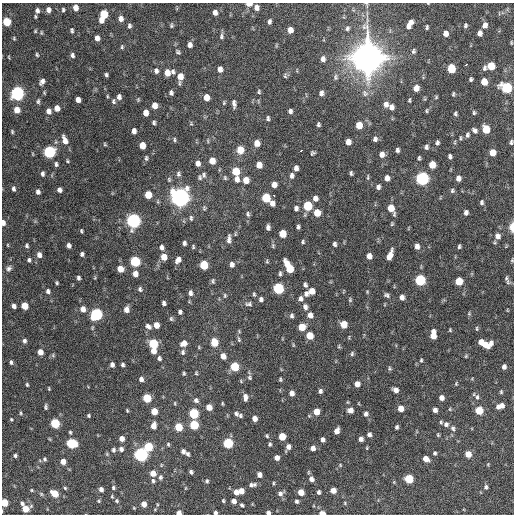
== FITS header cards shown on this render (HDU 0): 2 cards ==
NAXIS1  =                  512 / Axis length
NAXIS2  =                  512 / Axis length

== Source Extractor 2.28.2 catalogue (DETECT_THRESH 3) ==
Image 512 x 512 px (HDU 0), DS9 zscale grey, 1 PNG px = 1 image px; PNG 516 x 516 px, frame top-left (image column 1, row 512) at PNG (2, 3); no overlay
Background 1050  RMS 33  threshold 100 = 3 sigma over >= 5 px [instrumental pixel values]
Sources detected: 384; all 384 listed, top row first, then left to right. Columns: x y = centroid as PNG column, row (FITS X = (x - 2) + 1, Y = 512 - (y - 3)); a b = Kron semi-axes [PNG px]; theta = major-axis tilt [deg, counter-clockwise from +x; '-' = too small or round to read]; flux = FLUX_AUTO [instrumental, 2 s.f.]
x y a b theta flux
428 3 3 2 - 1.2e+03
249 4 5 3 - 1.8e+04
367 4 9 3 -76 3.1e+03
75 7 5 4 - 1.6e+04
256 7 6 5 - 1.2e+04
37 10 6 5 - 6.9e+03
48 10 6 5 - 9.3e+03
63 10 5 4 - 3.3e+03
215 12 6 5 - 1.0e+04
104 14 7 5 -87 6.1e+04
35 16 5 3 - 2.6e+03
121 19 6 5 - 1.1e+04
101 20 6 4 -85 1.5e+04
7 22 6 5 - 6.4e+04
269 22 6 4 79 5.9e+03
409 24 9 5 61 1.6e+04
171 25 6 5 - 3.5e+03
465 25 5 4 - 4.1e+03
485 25 7 5 76 1.2e+04
129 26 6 4 -80 4.8e+03
427 27 4 3 - 3.1e+03
347 28 6 5 - 4.6e+03
72 30 6 4 -79 3.7e+03
290 30 6 5 - 1.5e+04
35 31 5 4 - 2.4e+03
445 33 5 4 - 1.3e+04
479 33 5 4 - 1.1e+04
222 36 9 5 89 5.9e+03
14 38 6 4 -71 2.6e+03
97 38 5 4 - 1.2e+04
511 43 6 3 85 2.3e+03
190 45 6 5 - 9.1e+03
122 47 6 4 87 3.1e+03
413 51 6 5 - 4.2e+03
178 52 7 4 -45 3.8e+03
37 55 5 4 - 3.0e+03
72 55 6 5 - 5.3e+03
9 57 5 3 - 1.9e+03
367 57 12 12 - 3.6e+06
323 59 7 5 89 9.8e+03
466 64 4 2 - 4.1e+03
491 66 6 5 - 5.0e+04
484 68 6 4 75 4.7e+03
220 69 6 4 -89 1.2e+04
451 69 6 5 - 6.5e+04
156 71 7 5 88 6.8e+03
167 72 6 5 - 2.2e+04
173 72 6 5 - 5.2e+03
106 75 4 3 - 4.1e+03
180 76 7 6 - 2.2e+04
285 76 7 5 83 3.9e+03
335 77 8 6 -83 5.2e+03
471 79 4 3 - 3.7e+03
42 81 8 5 56 8.6e+03
484 82 6 5 - 2.9e+04
416 88 5 5 - 1.9e+04
507 88 7 6 - 1.8e+05
259 92 6 4 -79 3.1e+03
17 93 6 6 - 5.1e+05
44 93 5 4 - 2.3e+03
171 93 5 4 - 5.5e+03
321 93 7 5 84 7.4e+03
365 93 11 8 -54 1.1e+04
453 94 5 3 - 2.9e+03
107 96 5 3 - 2.3e+03
119 97 6 4 -79 8.5e+03
206 97 6 5 - 2.4e+04
436 97 4 3 - 2.6e+03
78 100 5 4 - 1.2e+04
138 100 6 4 -89 2.8e+03
409 100 5 3 - 2.7e+03
38 101 7 4 83 4.2e+03
113 101 7 5 -74 5.0e+03
224 103 6 4 72 2.9e+03
234 104 10 5 -84 7.7e+03
386 104 7 6 - 1.1e+04
154 105 5 5 - 1.8e+04
391 107 7 5 87 9.7e+03
57 108 6 5 - 1.7e+04
17 110 6 5 - 2.3e+04
48 111 6 5 - 1.1e+04
290 111 5 4 - 6.4e+03
427 111 6 3 90 2.4e+03
146 113 6 4 -83 1.7e+04
474 113 5 4 - 3.5e+03
455 114 5 4 - 3.7e+03
268 118 6 4 88 4.3e+03
154 122 4 4 - 3.9e+03
191 123 5 4 - 2.2e+03
318 124 5 4 - 3.9e+03
359 125 6 5 - 3.3e+04
486 129 6 5 - 5.6e+04
475 130 7 5 -46 6.4e+03
134 131 5 4 - 9.8e+03
12 132 4 3 - 2.7e+03
467 135 7 5 78 5.4e+03
460 138 6 3 -83 2.5e+03
375 139 6 5 - 6.4e+03
65 140 10 5 -70 1.7e+04
174 140 7 3 -89 3.0e+03
208 141 6 3 -72 2.2e+03
348 142 5 5 - 1.4e+04
455 142 5 3 - 2.2e+03
511 142 6 4 78 4.3e+03
257 143 6 6 - 2.0e+04
437 143 5 4 - 4.9e+03
105 144 5 3 - 2.4e+03
142 145 6 5 - 2.8e+04
426 147 5 4 - 5.9e+03
240 150 7 6 - 4.1e+04
301 150 4 3 - 8.9e+03
397 150 5 4 - 5.3e+03
49 152 6 6 - 2.9e+05
492 152 6 5 - 2.6e+04
313 153 5 4 - 3.9e+03
382 154 6 5 - 1.2e+04
450 156 5 4 - 5.3e+03
146 158 7 4 89 3.9e+03
419 158 4 3 - 3.2e+03
67 161 4 4 - 2.4e+03
212 161 6 5 - 2.3e+04
198 163 6 5 - 1.3e+04
56 164 5 4 - 4.4e+03
259 165 6 5 - 2.0e+04
432 165 6 5 - 3.3e+04
296 168 5 4 - 1.0e+04
236 171 6 5 - 4.8e+04
351 173 5 3 - 3.8e+03
42 174 6 4 -88 5.1e+03
178 174 8 6 -75 5.5e+03
204 175 8 6 89 4.8e+03
292 176 7 5 89 7.2e+03
368 177 8 3 85 2.8e+03
200 178 7 5 -82 4.2e+03
225 178 7 5 -75 3.5e+03
387 178 6 4 87 1.2e+04
422 178 6 6 - 4.4e+05
458 178 6 5 - 1.1e+04
237 179 7 5 -81 1.1e+04
246 180 6 5 - 2.4e+04
274 184 5 5 - 1.3e+04
378 187 6 5 - 6.9e+03
13 189 5 4 - 5.4e+03
59 190 5 4 - 8.4e+03
452 191 6 5 - 4.2e+03
38 192 5 4 - 7.0e+03
148 195 6 5 - 3.7e+04
274 195 3 2 - 2.7e+03
180 197 8 7 - 1.5e+06
266 198 6 5 - 7.9e+04
315 198 6 5 - 1.1e+04
482 202 6 5 - 4.8e+03
272 203 6 4 -81 1.1e+04
308 206 6 5 - 1.0e+05
296 208 6 5 - 7.0e+03
391 208 8 5 -67 3.6e+04
466 212 5 4 - 7.1e+03
317 213 6 5 - 3.3e+04
248 214 8 5 -80 4.8e+03
191 218 7 4 -89 4.1e+03
133 221 7 6 - 6.1e+05
3 223 6 4 -84 1.1e+04
392 224 5 4 - 2.8e+03
268 227 6 4 -87 6.8e+03
298 227 5 3 - 4.5e+03
512 227 7 3 -89 3.3e+04
81 231 4 3 - 2.8e+03
282 234 6 5 - 4.0e+04
498 236 8 7 - 1.2e+04
229 239 11 5 84 8.1e+03
303 242 4 4 - 3.2e+03
184 243 4 4 - 5.5e+03
335 244 5 3 - 5.2e+03
8 245 4 3 - 1.8e+03
69 245 5 4 - 8.2e+03
27 246 6 5 - 4.4e+03
273 246 6 5 - 3.1e+03
417 246 6 5 - 1.1e+04
459 246 4 3 - 3.3e+03
162 247 6 5 - 7.4e+03
193 247 5 3 - 2.8e+03
82 254 4 4 - 5.1e+03
39 255 6 5 - 1.2e+04
390 255 10 4 69 2.0e+04
369 256 5 4 - 1.4e+04
164 257 6 5 - 2.6e+04
29 260 6 4 -84 4.3e+03
178 260 6 5 - 1.2e+04
512 260 4 4 - 2.3e+03
135 261 6 5 - 1.6e+05
267 261 5 4 - 2.6e+03
232 264 6 5 - 8.6e+03
204 265 6 5 - 7.8e+04
289 267 12 5 -62 6.9e+04
9 268 9 7 39 7.6e+03
120 269 6 5 - 2.6e+04
135 274 6 5 - 1.6e+04
280 274 6 3 90 4.1e+03
78 278 4 3 - 5.2e+03
506 278 7 4 70 4.2e+03
420 280 6 6 - 2.0e+05
213 281 6 4 -90 3.8e+03
459 281 6 5 - 5.0e+04
57 283 4 3 - 3.1e+03
305 285 5 4 - 5.3e+03
278 288 6 6 - 2.0e+05
140 289 6 4 -86 4.7e+03
48 291 6 5 - 6.2e+03
312 291 5 5 - 2.2e+04
190 293 7 5 -89 7.9e+03
254 294 5 4 - 3.2e+03
306 294 7 5 -89 7.9e+03
225 295 6 4 -90 3.1e+03
387 295 7 5 -32 5.1e+03
402 297 6 5 - 9.5e+03
301 298 7 6 - 7.5e+03
261 299 6 5 - 6.2e+03
350 300 6 4 90 3.0e+03
164 303 5 4 - 5.6e+03
249 304 10 6 2 6.8e+03
14 306 5 4 - 9.0e+03
25 306 5 5 - 3.4e+04
305 307 7 5 -78 8.2e+03
83 309 7 6 - 1.4e+04
126 309 6 5 - 1.3e+04
507 310 5 3 - 1.5e+03
180 312 5 4 - 5.7e+03
96 314 6 6 - 3.1e+05
469 314 6 5 - 2.9e+03
310 315 6 5 - 1.3e+04
292 316 6 5 - 4.9e+03
171 319 6 5 - 3.6e+03
344 324 6 5 - 3.5e+04
156 325 5 4 - 2.0e+04
148 326 7 5 -37 7.5e+03
302 327 6 5 - 4.0e+04
477 328 7 3 -90 2.6e+03
450 330 4 3 - 2.3e+03
309 335 6 5 - 3.7e+04
433 335 8 5 87 2.9e+04
239 339 8 5 -80 4.1e+03
24 341 6 5 - 5.7e+03
214 342 6 5 - 5.5e+04
481 342 5 4 - 1.7e+04
153 343 6 5 - 1.1e+05
184 343 7 6 - 1.5e+04
491 343 6 5 - 8.9e+03
293 345 5 3 - 2.0e+03
485 345 6 5 - 2.5e+04
339 347 5 4 - 2.7e+03
153 351 5 4 - 1.9e+04
40 352 5 4 - 2.0e+04
183 352 7 5 80 5.1e+03
352 354 6 4 86 3.8e+03
223 356 6 5 - 1.5e+04
466 356 4 3 - 2.6e+03
159 358 5 5 - 4.9e+03
421 360 6 4 88 3.0e+03
11 362 5 4 - 4.5e+03
112 365 5 4 - 7.5e+03
123 365 4 3 - 4.6e+03
234 366 6 5 - 8.9e+04
504 367 5 4 - 8.4e+03
390 369 6 4 -83 3.1e+03
184 373 5 3 - 2.9e+03
196 373 4 4 - 2.5e+03
249 377 6 6 - 4.2e+03
141 379 5 5 - 7.8e+03
280 379 4 2 - 2.8e+03
241 381 6 3 -72 2.0e+03
357 384 5 5 - 1.6e+04
456 384 5 4 - 2.3e+03
27 385 5 4 - 2.9e+03
49 388 4 2 - 2.1e+03
395 390 6 5 - 1.3e+04
320 391 5 4 - 5.5e+03
501 392 5 4 - 2.7e+03
292 393 5 4 - 1.1e+04
474 394 6 3 72 2.4e+03
245 397 7 4 -82 9.9e+03
477 397 7 5 81 4.7e+03
147 398 6 5 - 7.5e+04
441 398 5 4 - 1.1e+04
196 400 7 6 - 6.7e+03
175 403 5 3 - 2.3e+03
222 404 4 3 - 2.2e+03
502 406 6 5 - 1.2e+04
46 407 7 4 -88 4.0e+03
209 407 5 5 - 2.1e+04
498 407 5 4 - 5.8e+03
401 408 5 5 - 1.9e+04
350 410 6 6 - 1.3e+04
435 410 5 4 - 8.3e+03
479 410 5 5 - 5.5e+04
127 411 4 3 - 2.2e+03
154 411 5 5 - 3.1e+04
316 412 5 5 - 2.7e+04
21 413 5 4 - 3.0e+03
194 413 6 5 - 1.4e+05
236 414 6 4 -56 5.1e+03
366 414 6 5 - 6.6e+03
89 415 3 3 - 2.8e+03
240 416 5 4 - 4.2e+03
255 418 5 4 - 1.4e+04
11 419 5 4 - 2.5e+03
441 422 4 4 - 2.7e+03
55 423 6 5 - 1.2e+05
446 424 6 6 - 6.8e+03
194 425 6 5 - 8.9e+04
153 426 6 5 - 1.7e+04
179 427 6 5 - 5.4e+04
397 427 4 3 - 4.2e+03
453 428 7 6 - 5.6e+03
337 431 6 4 70 1.4e+04
70 432 5 4 - 2.8e+03
369 434 5 5 - 6.2e+03
438 435 4 3 - 2.4e+03
267 436 5 4 - 2.7e+03
282 436 5 5 - 4.1e+04
122 439 5 4 - 1.4e+04
323 439 4 4 - 7.6e+03
361 439 5 4 - 8.9e+03
71 443 6 5 - 1.5e+05
228 443 6 5 - 1.5e+05
168 444 6 4 -76 3.0e+03
270 444 5 4 - 3.7e+03
148 446 6 5 - 8.4e+04
288 447 7 5 68 1.1e+04
313 448 5 4 - 1.1e+04
121 449 6 5 - 7.5e+03
113 450 6 4 -77 4.7e+03
183 451 6 4 -41 8.4e+03
435 453 4 4 - 3.6e+03
107 454 6 4 -72 2.3e+03
141 454 6 6 - 5.7e+05
188 454 4 4 - 4.8e+03
468 454 5 5 - 2.5e+04
15 455 4 4 - 4.3e+03
277 458 5 4 - 1.1e+04
45 459 5 4 - 3.7e+03
426 459 5 5 - 1.8e+04
63 461 5 4 - 1.6e+04
488 464 5 3 - 1.8e+03
161 465 5 3 - 2.0e+03
340 465 4 4 - 2.0e+03
191 472 4 3 - 5.4e+03
153 473 6 5 - 2.1e+04
259 475 5 4 - 1.0e+04
160 477 7 6 - 5.4e+03
311 479 6 5 - 9.1e+03
409 479 5 5 - 7.8e+04
153 481 6 5 - 4.4e+03
207 481 5 5 - 3.6e+03
273 483 5 3 - 2.5e+03
252 485 9 5 10 7.5e+03
486 487 6 5 - 4.7e+03
65 488 5 4 - 2.4e+03
113 488 5 4 - 3.7e+03
101 489 5 4 - 8.3e+03
32 490 4 4 - 2.1e+03
333 490 5 5 - 2.0e+04
241 491 5 5 - 1.7e+04
236 492 6 5 - 1.1e+04
301 492 5 5 - 2.5e+04
319 492 4 4 - 5.3e+03
55 493 6 5 - 4.4e+04
280 493 8 5 25 7.7e+03
112 497 4 4 - 2.3e+03
99 501 4 4 - 2.3e+03
117 501 6 5 - 3.5e+03
223 501 4 3 - 2.9e+03
234 501 5 5 - 1.2e+04
297 501 5 4 - 4.4e+03
4 503 5 4 - 4.6e+04
22 503 4 3 - 4.3e+03
144 504 5 4 - 1.8e+04
242 505 5 4 - 4.3e+03
134 508 4 3 - 1.9e+03
25 509 5 5 - 3.8e+04
155 509 5 3 - 1.9e+03
179 513 5 4 - 1.1e+04
215 513 4 4 - 4.9e+03
268 513 4 4 - 6.5e+03
322 513 5 3 - 1.8e+04
At the frame edge (FLAGS 8, measured only in part): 11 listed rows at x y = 428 3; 249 4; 367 4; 3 223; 512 227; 512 260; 4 503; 179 513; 215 513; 268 513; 322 513